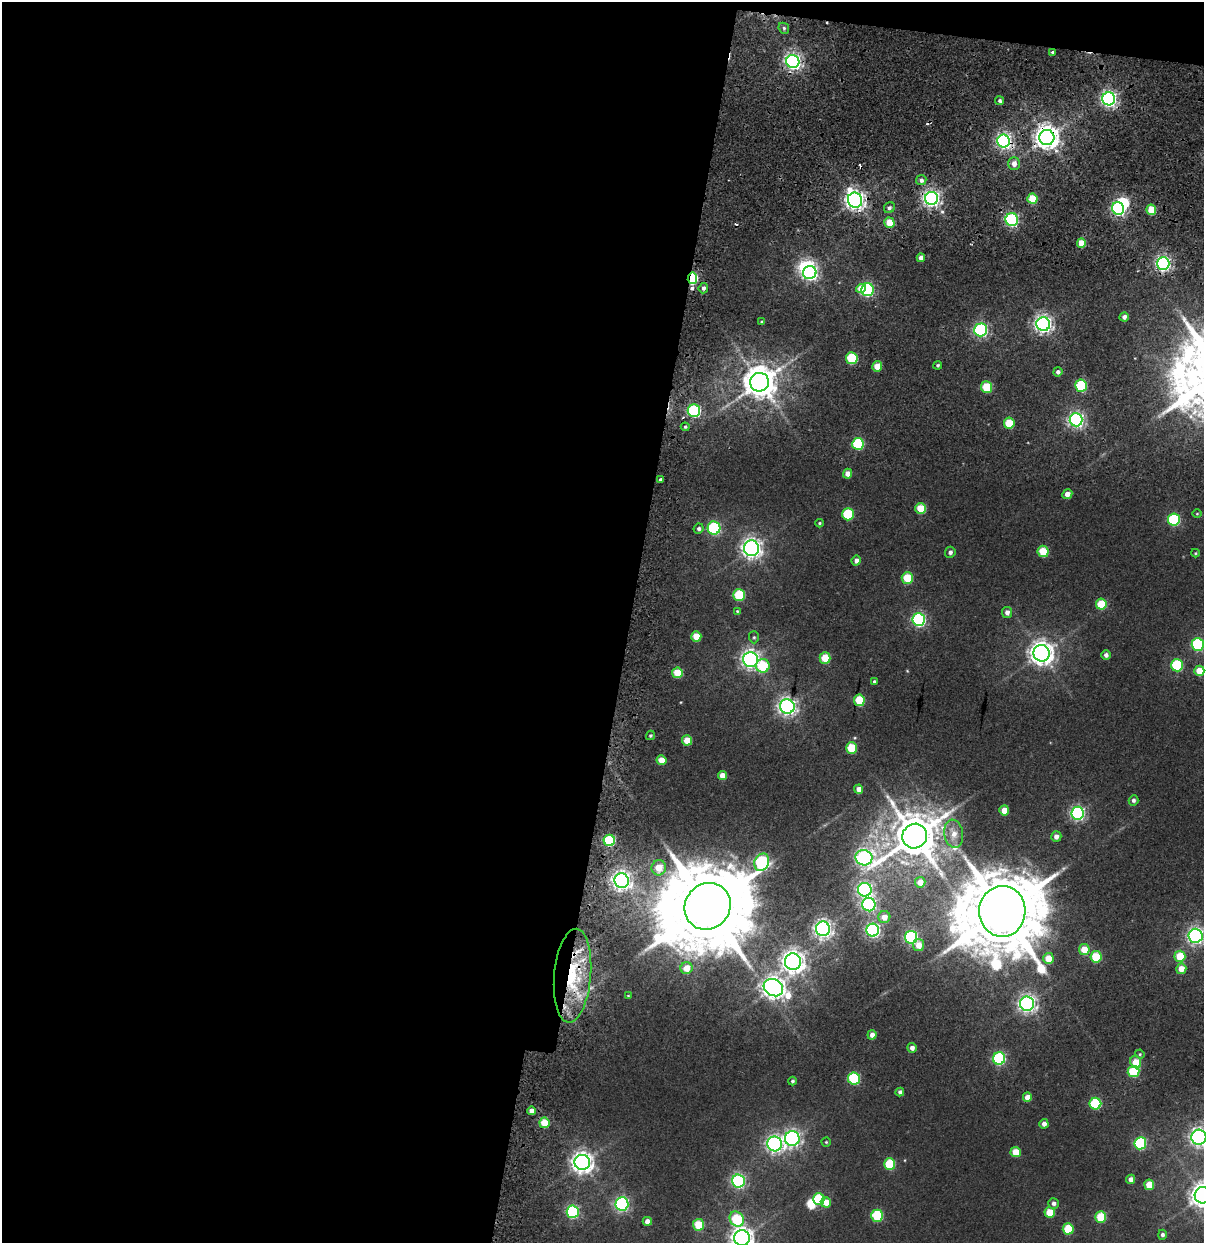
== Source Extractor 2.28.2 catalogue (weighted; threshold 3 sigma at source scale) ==
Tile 1 of 4 x 4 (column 1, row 1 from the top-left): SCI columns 240-1441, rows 4631-5871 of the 5173 x 6321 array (HDU 1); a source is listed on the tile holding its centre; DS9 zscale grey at full resolution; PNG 1206 x 1245 px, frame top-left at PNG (2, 2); each listed source drawn as its Kron ellipse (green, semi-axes under 4 px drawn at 4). Shown black and unused: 53% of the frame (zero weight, under 2 of 5 exposures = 17% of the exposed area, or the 3 px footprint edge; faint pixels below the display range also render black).
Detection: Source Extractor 2.28.2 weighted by HDU 2 'WHT'; one run over the whole footprint, this tile lists its part. Background 0.0107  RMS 0.0055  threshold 0.0249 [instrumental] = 3 sigma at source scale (4.5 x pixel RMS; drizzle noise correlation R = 1.50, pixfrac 1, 0.0396/0.0396 arcsec/px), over >= 5 px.
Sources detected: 165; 3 inside a brighter object's white glare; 5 cosmic-ray / hot-pixel residue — neither listed nor drawn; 2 inside a brighter listed object's ellipse — not listed separately; the other 155 listed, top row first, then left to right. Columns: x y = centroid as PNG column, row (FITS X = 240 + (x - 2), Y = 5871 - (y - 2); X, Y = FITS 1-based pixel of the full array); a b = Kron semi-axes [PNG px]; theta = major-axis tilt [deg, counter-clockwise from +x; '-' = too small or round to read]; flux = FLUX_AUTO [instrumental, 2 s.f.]
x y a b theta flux
784 28 6 5 - 1.1
1052 52 4 3 - 0.85
793 61 6 6 - 190
1109 99 6 6 - 180
1000 101 5 4 - 1.1
1047 137 8 7 - 530
1003 141 6 6 - 160
1014 164 6 6 - 3.5
921 180 5 5 - 1.8
931 198 6 6 - 220
1032 199 5 5 - 13
855 200 8 7 - 310
889 208 6 5 - 1.5
1118 209 6 6 - 100
1151 210 5 5 - 13
1012 220 6 6 - 93
889 223 5 5 - 11
1081 243 5 4 - 8.7
921 258 4 4 - 2.8
1163 263 6 6 - 150
810 273 7 6 - 140
692 278 6 4 80 49
703 288 5 4 - 1.8
861 289 5 4 - 7.4
867 289 6 6 - 90
1124 317 5 4 - 2.4
762 322 3 3 - 0.96
1043 324 7 7 - 250
981 330 6 6 - 110
852 358 6 6 - 30
938 365 4 4 - 0.82
877 366 5 5 - 8
1058 372 4 4 - 1.7
760 382 9 9 - 1100
1081 386 6 5 - 40
986 387 6 5 - 19
694 411 6 6 - 83
1076 420 6 6 - 180
1009 423 5 5 - 17
685 427 4 3 - 0.8
858 444 6 6 - 42
848 474 5 4 - 4.2
661 480 4 3 - 6.2
1067 494 5 5 - 3.6
921 508 5 5 - 15
848 514 6 6 - 33
1197 514 5 3 - 0.46
1174 520 6 6 - 49
820 523 4 3 - 0.71
714 528 6 6 - 68
699 529 5 5 - 1.3
752 548 7 7 - 320
1043 551 6 5 - 18
950 552 5 5 - 1.8
1195 553 4 4 - 0.49
856 561 5 4 - 2.4
907 578 6 5 - 17
739 595 6 6 - 27
1101 604 5 5 - 18
737 611 4 4 - 0.6
1007 612 5 5 - 2.7
919 620 6 6 - 97
696 636 5 5 - 10
754 637 6 5 - 0.85
1198 644 6 6 - 64
1042 653 8 8 - 500
1106 655 5 5 - 2
825 658 5 5 - 15
750 659 7 7 - 260
1177 665 6 6 - 40
763 666 7 6 - 23
1199 671 5 5 - 10
677 673 5 5 - 14
874 681 4 3 - 0.76
859 700 6 5 - 23
787 706 7 7 - 250
650 735 5 4 - 0.78
687 740 5 5 - 8.9
851 748 5 5 - 21
661 760 5 5 - 7.1
722 775 4 4 - 5.1
859 789 4 4 - 4
1133 800 5 5 - 1.5
1004 810 5 4 - 6.6
1078 813 6 6 - 120
954 834 14 9 -81 5.4
915 836 12 12 - 2400
1056 836 5 5 - 3.3
609 840 6 5 - 43
864 858 8 7 - 200
762 862 9 7 65 95
659 868 7 7 - 9.5
622 881 7 7 - 270
920 882 5 5 - 6.4
865 890 7 6 - 150
869 904 7 6 - 110
708 906 24 22 50 10000
1002 911 25 23 89 7900
884 917 6 6 - 5.4
823 929 7 7 - 230
873 930 6 6 - 130
1195 936 7 7 - 190
911 937 6 6 - 98
919 945 6 5 - 5.2
1084 950 5 5 - 12
1180 956 5 5 - 16
1096 957 6 5 - 24
1048 958 5 5 - 10
793 962 8 8 - 400
686 968 6 6 - 7.7
1181 969 5 5 - 6.6
572 976 47 18 85 50
773 988 10 8 -28 410
628 996 3 3 - 0.43
1027 1004 7 7 - 240
872 1035 5 4 - 3.2
912 1048 5 5 - 2.7
1140 1054 5 4 - 0.65
999 1059 6 6 - 72
1136 1062 6 5 - 12
1134 1071 6 6 - 31
854 1078 6 6 - 45
792 1081 4 4 - 0.99
900 1092 4 4 - 1.8
1027 1097 5 4 - 5.3
1095 1104 6 6 - 41
531 1111 4 4 - 3.2
544 1123 5 5 - 14
1044 1124 5 4 - 2.8
1199 1137 7 7 - 250
792 1138 7 7 - 190
826 1142 4 4 - 0.61
1140 1143 6 6 - 58
775 1144 7 7 - 200
1016 1152 5 5 - 12
582 1162 8 7 - 370
890 1164 6 5 - 27
1131 1179 4 4 - 3.5
738 1181 6 6 - 110
1149 1185 5 5 - 12
1203 1195 8 8 - 520
819 1199 6 5 - 28
826 1202 5 5 - 8.1
1053 1203 5 5 - 2
622 1204 6 6 - 120
573 1212 6 6 - 70
1050 1212 5 5 - 14
877 1216 6 6 - 37
1101 1217 5 5 - 23
737 1219 8 6 -60 29
647 1221 4 4 - 3.3
699 1225 6 5 - 18
1068 1229 5 5 - 20
1162 1235 5 4 - 1.5
742 1238 8 7 - 430
Overlapping masked pixels (flux is a lower limit): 7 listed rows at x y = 793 61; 1047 137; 1003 141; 1012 220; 1163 263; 692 278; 572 976
Isophote crosses this tile's border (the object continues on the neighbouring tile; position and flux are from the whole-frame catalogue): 5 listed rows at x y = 1198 644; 1195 936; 1199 1137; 1203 1195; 742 1238